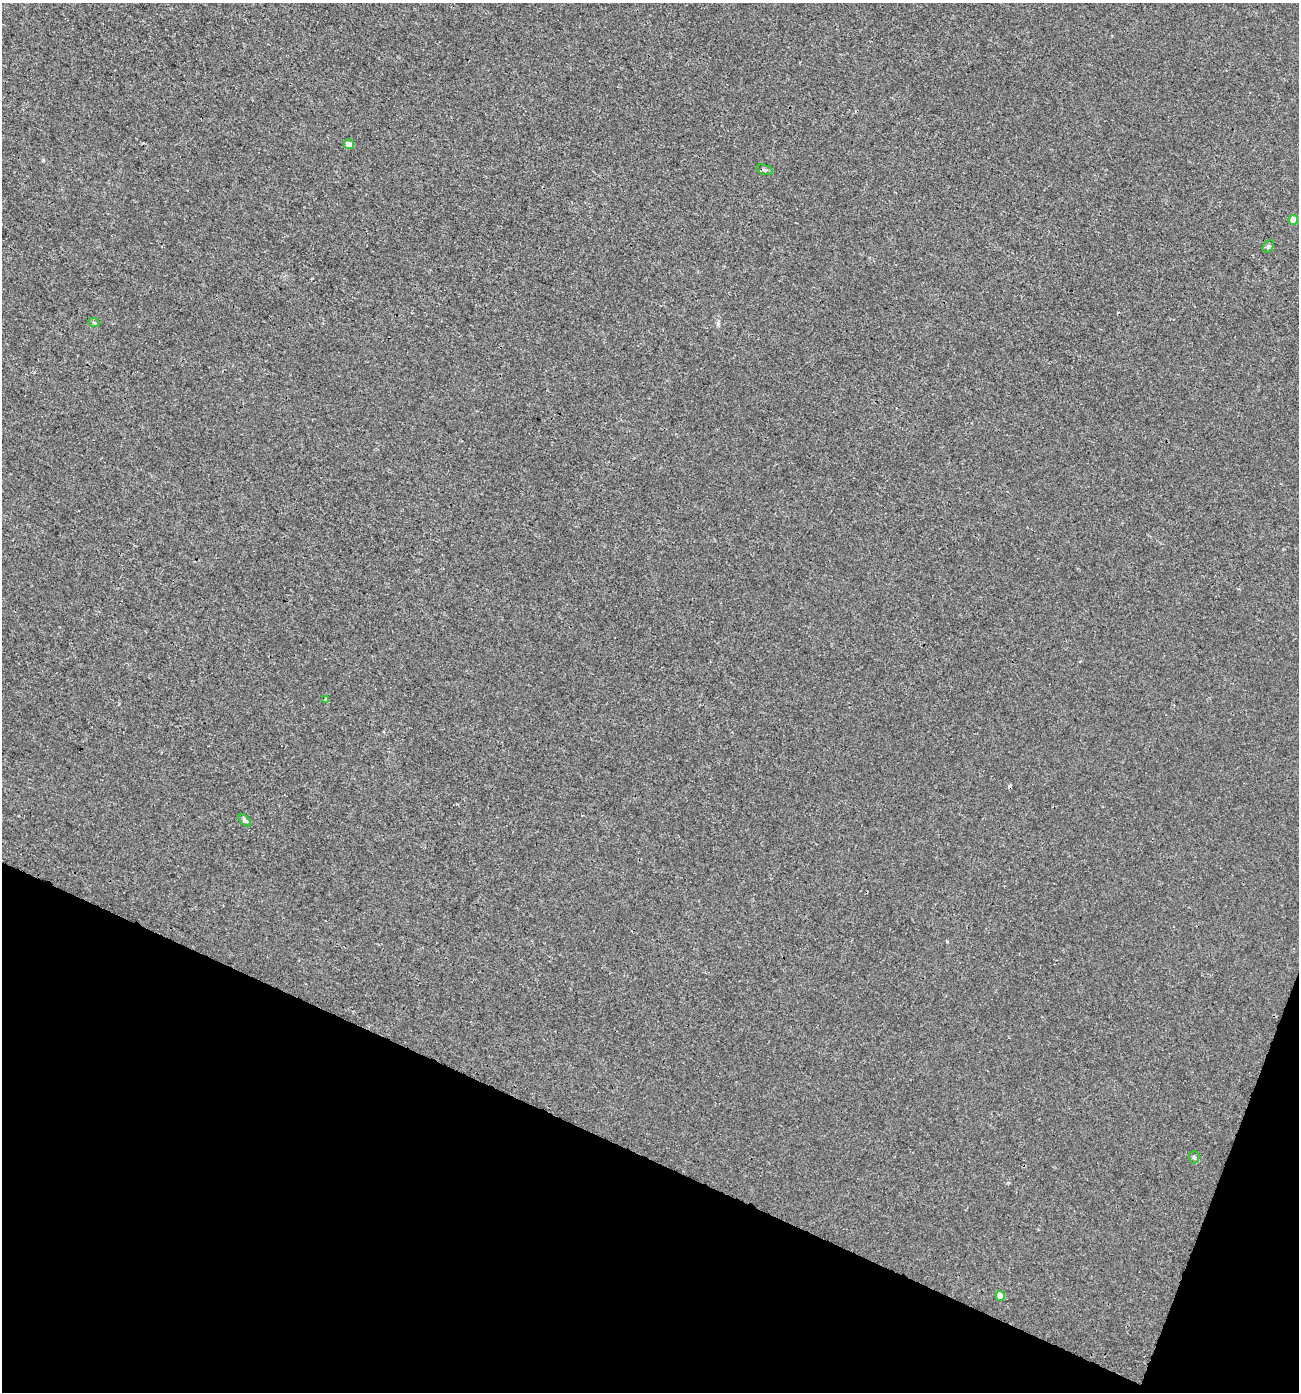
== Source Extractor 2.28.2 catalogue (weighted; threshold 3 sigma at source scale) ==
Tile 15 of 4 x 4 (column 3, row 4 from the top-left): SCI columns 2869-4165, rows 40-1429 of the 5783 x 5630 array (HDU 1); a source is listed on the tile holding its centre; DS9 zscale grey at full resolution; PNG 1301 x 1394 px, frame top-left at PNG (2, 3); each listed source drawn as its Kron ellipse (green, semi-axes under 4 px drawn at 4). Shown black and unused: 19% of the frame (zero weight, under 3 of 4 exposures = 4% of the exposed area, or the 3 px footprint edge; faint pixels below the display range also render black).
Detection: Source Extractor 2.28.2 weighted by HDU 2 'WHT'; one run over the whole footprint, this tile lists its part. Background 0.00112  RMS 0.0027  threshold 0.0123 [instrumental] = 3 sigma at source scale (4.5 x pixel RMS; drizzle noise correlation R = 1.50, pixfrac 1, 0.0396/0.0396 arcsec/px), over >= 5 px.
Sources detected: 11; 2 cosmic-ray / hot-pixel residue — neither listed nor drawn; the other 9 listed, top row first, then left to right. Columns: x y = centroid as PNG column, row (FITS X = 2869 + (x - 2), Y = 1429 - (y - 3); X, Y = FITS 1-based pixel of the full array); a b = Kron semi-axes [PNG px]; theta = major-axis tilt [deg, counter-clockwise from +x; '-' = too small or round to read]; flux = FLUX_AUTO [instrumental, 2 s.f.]
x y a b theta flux
349 144 5 5 - 1.8
764 170 8 5 -19 0.53
1293 220 5 4 - 2.5
1268 246 7 5 51 0.5
94 323 5 3 - 0.27
325 699 3 3 - 0.73
245 820 7 4 -45 0.49
1194 1157 6 5 - 0.59
1000 1296 5 4 - 2.8